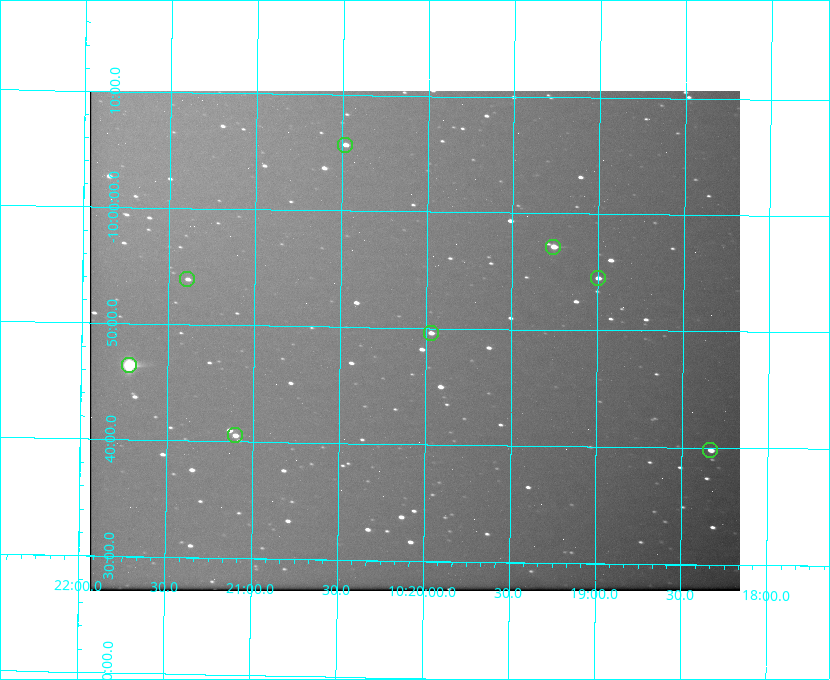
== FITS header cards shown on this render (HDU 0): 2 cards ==
NAXIS1  =                  650 / Width of table row in bytes
NAXIS2  =                  500 / Number of rows in table

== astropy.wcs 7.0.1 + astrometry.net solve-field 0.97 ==
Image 650 x 500 px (HDU 0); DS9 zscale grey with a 90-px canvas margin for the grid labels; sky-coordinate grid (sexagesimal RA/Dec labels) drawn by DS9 from the SOLVED WCS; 8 Tycho-2 reference stars matched to detected sources circled (green)
Header WCS: none
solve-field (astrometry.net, Tycho-2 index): SOLVED blind (the file carries no WCS)
Solved WCS: RA---TAN-SIP/DEC--TAN-SIP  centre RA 10:20:04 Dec -09:49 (155.02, -9.82 deg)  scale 5.16 arcsec/px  FOV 55.9' x 43.0'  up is +179 deg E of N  parity flipped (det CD > 0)
(file carries no celestial WCS; the grid is the blind solution)
Tycho-2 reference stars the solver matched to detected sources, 8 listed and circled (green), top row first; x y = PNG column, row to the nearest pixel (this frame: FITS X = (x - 90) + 1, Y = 500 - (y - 91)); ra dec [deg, ICRS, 3 dp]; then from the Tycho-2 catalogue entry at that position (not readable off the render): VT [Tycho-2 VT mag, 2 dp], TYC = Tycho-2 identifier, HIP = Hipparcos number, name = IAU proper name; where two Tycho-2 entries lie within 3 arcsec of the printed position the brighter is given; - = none
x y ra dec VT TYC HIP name
345 145 155.120 -10.095 10.96 5493-78-1 - -
553 247 154.815 -9.952 9.91 5490-258-1 50532 -
598 278 154.750 -9.908 10.76 5490-212-1 - -
187 279 155.347 -9.899 11.51 5490-199-1 - -
431 333 154.992 -9.826 10.90 5490-153-1 - -
129 365 155.431 -9.774 8.41 5490-124-1 50747 -
235 435 155.275 -9.676 10.79 5490-27-1 - -
710 450 154.583 -9.663 10.90 5490-13-1 - -